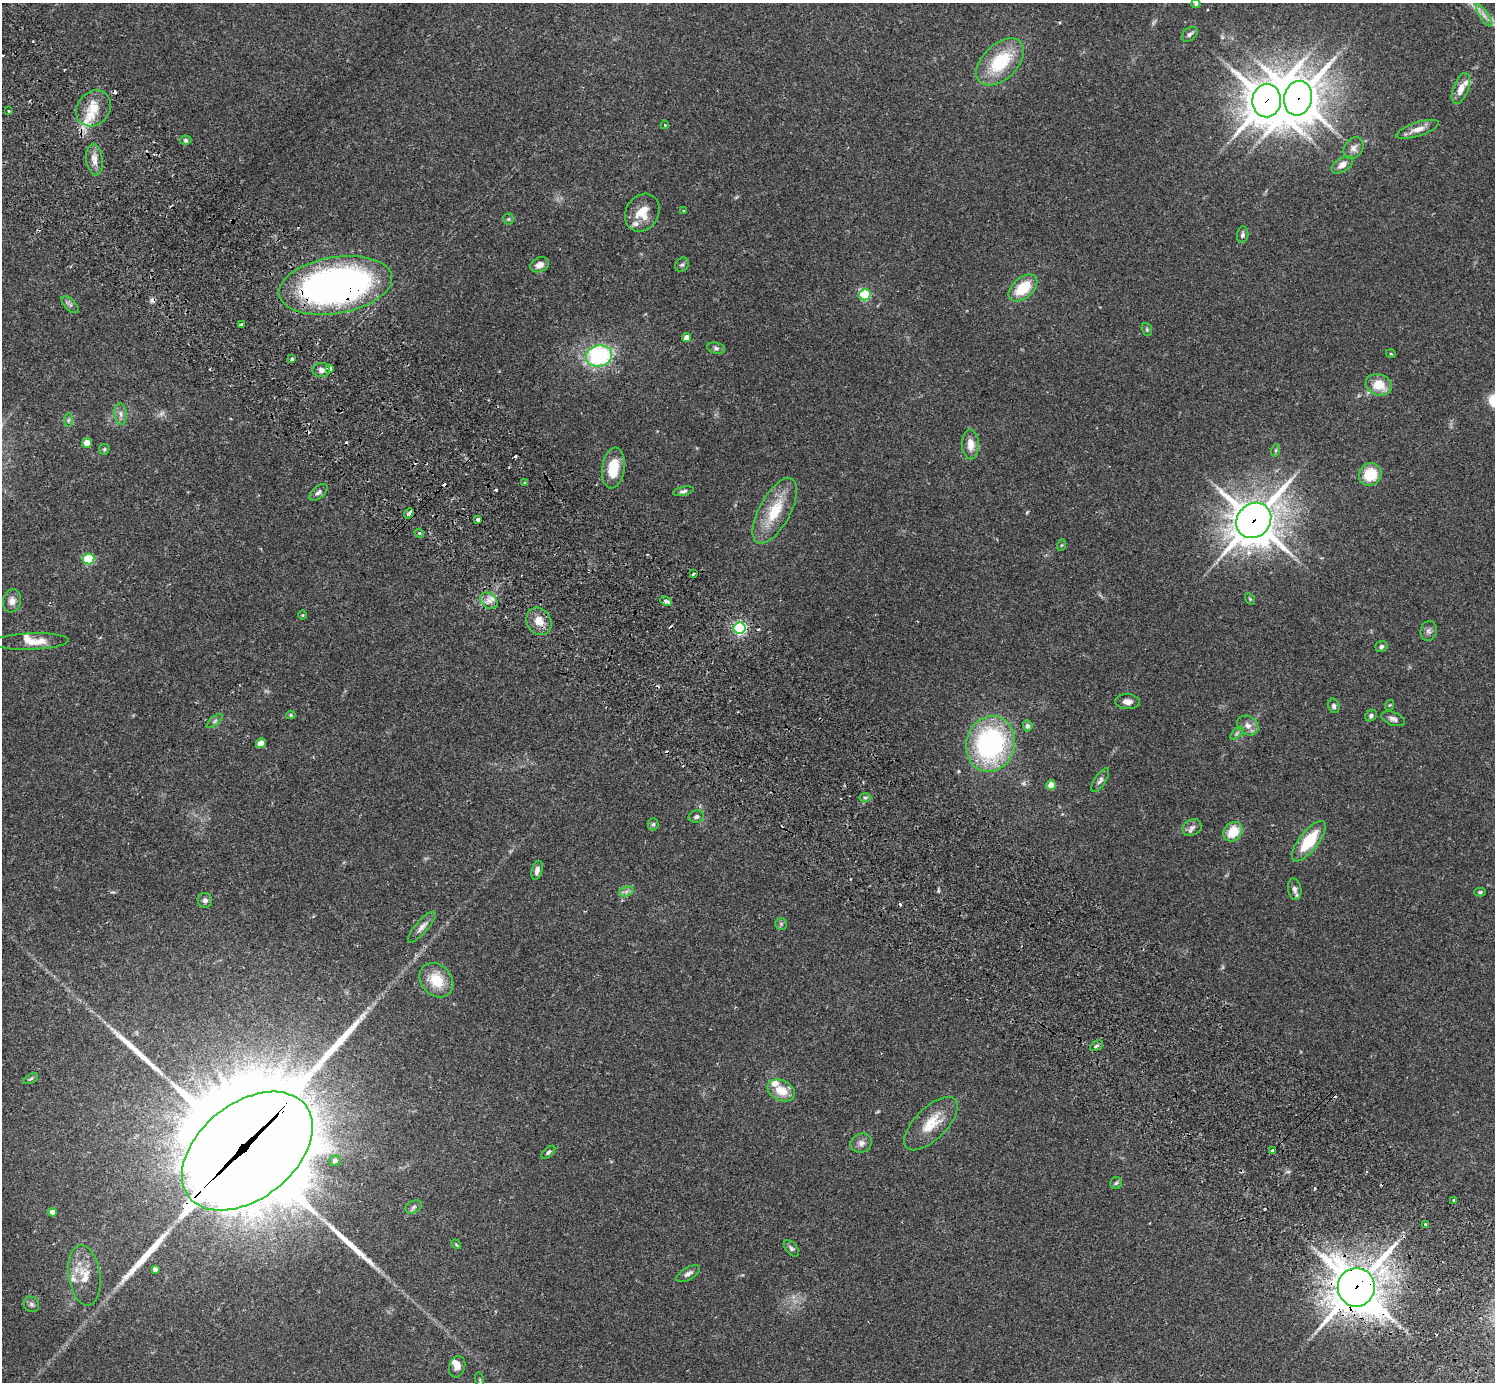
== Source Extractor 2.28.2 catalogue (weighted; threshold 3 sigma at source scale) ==
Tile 11 of 4 x 4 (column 3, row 3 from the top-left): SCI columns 3031-4523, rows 1726-3105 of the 6059 x 6068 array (HDU 1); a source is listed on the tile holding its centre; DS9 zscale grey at full resolution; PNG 1497 x 1384 px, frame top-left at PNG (2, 3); each listed source drawn as its Kron ellipse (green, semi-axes under 4 px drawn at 4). Shown black and unused: <1% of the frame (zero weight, under 2 of 3 exposures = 3% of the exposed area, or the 3 px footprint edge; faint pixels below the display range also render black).
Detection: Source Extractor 2.28.2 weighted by HDU 2 'WHT'; one run over the whole footprint, this tile lists its part. Background 0.111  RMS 0.0067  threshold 0.0302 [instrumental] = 3 sigma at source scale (4.5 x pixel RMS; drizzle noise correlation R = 1.50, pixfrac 1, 0.05/0.05 arcsec/px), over >= 5 px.
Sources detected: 147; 2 too faint to see at this stretch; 2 inside a brighter object's white glare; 18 cosmic-ray / hot-pixel residue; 3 long thin detections or spike segments (spike, bleed or trail) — neither listed nor drawn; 7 inside a brighter listed object's ellipse — not listed separately; the other 115 listed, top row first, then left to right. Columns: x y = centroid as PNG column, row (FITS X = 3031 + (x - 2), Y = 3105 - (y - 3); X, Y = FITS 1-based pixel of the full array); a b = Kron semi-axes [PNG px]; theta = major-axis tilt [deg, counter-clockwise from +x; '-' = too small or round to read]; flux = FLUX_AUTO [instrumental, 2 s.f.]
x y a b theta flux
1196 4 4 4 - 0.96
1484 15 13 3 -58 2.7
1190 34 9 6 39 1.9
1000 62 28 17 44 35
1461 88 16 7 69 5.9
1298 98 17 14 76 1800
1267 101 17 14 83 1900
93 108 19 16 50 14
9 111 3 2 - 1.2
665 125 4 3 - 0.56
1418 129 22 7 18 5.6
186 140 5 4 - 1.3
1353 148 12 9 55 3.3
94 160 16 8 -83 5
1342 165 12 7 32 3.9
683 211 3 3 - 0.69
642 213 20 16 57 12
508 219 5 5 - 0.97
1243 235 8 5 82 1.7
540 265 10 7 26 4.8
682 265 7 6 - 1.5
335 285 57 28 9 340
1023 288 17 10 41 20
865 295 6 5 - 59
70 305 11 5 -44 1.9
241 324 4 3 - 3.7
1147 329 7 5 -70 0.98
687 337 4 4 - 4.6
716 348 9 5 -14 1.9
1391 354 5 3 - 0.57
599 356 13 10 13 72
292 359 3 3 - 2.3
330 369 4 3 - 13
321 370 9 7 0 2.8
1379 385 13 10 -18 14
121 414 11 6 -85 2.9
69 420 7 4 88 1.2
87 443 5 4 - 7.7
970 444 15 8 -88 6.4
104 449 6 5 - 0.91
1276 450 6 4 71 0.89
613 468 21 11 82 16
1370 474 12 11 - 21
525 483 3 3 - 1.5
683 491 10 4 11 1.6
318 492 11 6 40 2.2
775 511 36 15 61 24
409 513 5 3 - 7.7
478 520 4 3 - 3.3
1254 520 19 16 45 1800
419 533 5 3 - 0.78
1062 545 6 4 70 0.79
88 559 6 5 - 44
694 573 3 3 - 1.5
1250 599 6 4 -56 0.71
12 601 11 9 81 4.4
489 601 9 7 -43 4.2
666 601 6 4 -24 2.8
302 615 5 3 - 0.58
539 621 14 12 -58 8.2
740 628 6 5 - 130
1429 631 10 8 76 2.3
31 641 37 8 2 11
1381 646 6 5 - 1.9
1127 702 12 7 -4 3.8
1390 705 5 3 - 0.6
1334 706 7 5 -76 1.7
291 715 4 4 - 0.76
1371 716 6 5 - 1.7
1393 719 12 6 -22 2.7
215 721 10 3 40 1.1
1248 725 11 9 -35 4.2
1028 726 5 5 - 1.7
1237 733 8 4 45 1.3
261 743 5 4 - 5.9
990 744 28 24 74 110
1100 780 14 5 57 2.3
1051 785 5 4 - 11
865 798 6 4 -1 0.98
696 817 8 6 14 1.9
653 824 6 5 - 1.2
1192 827 10 8 26 2.7
1233 832 11 8 48 14
1309 841 24 9 52 26
537 870 9 5 75 2.9
1295 889 11 6 -81 2.9
626 892 7 4 19 1.8
1480 892 6 4 2 1.1
205 900 7 7 - 2.2
781 924 6 6 - 1.2
422 927 19 6 49 3.9
436 980 19 15 -47 17
1096 1046 7 4 31 1.1
30 1079 8 4 27 1.2
781 1090 14 10 -27 12
931 1124 34 16 45 17
861 1143 11 9 23 3.4
1273 1150 3 3 - 2.1
247 1151 74 48 39 20000
548 1152 8 4 42 1.3
335 1161 6 5 - 1.8
1116 1183 6 6 - 1.2
1453 1200 3 2 - 0.55
413 1207 9 5 27 1.7
52 1212 4 4 - 3.8
1425 1224 3 2 - 0.64
456 1244 6 3 -45 0.68
791 1248 10 5 -49 1.6
155 1269 4 4 - 1.8
688 1274 13 6 30 2.6
84 1275 30 15 -82 15
1356 1287 19 18 - 2100
31 1304 8 7 - 1.9
457 1367 11 7 70 3.8
480 1380 8 3 -77 0.81
Overlapping masked pixels (flux is a lower limit): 8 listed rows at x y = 1298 98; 1267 101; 335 285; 330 369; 1254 520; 740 628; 247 1151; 1356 1287